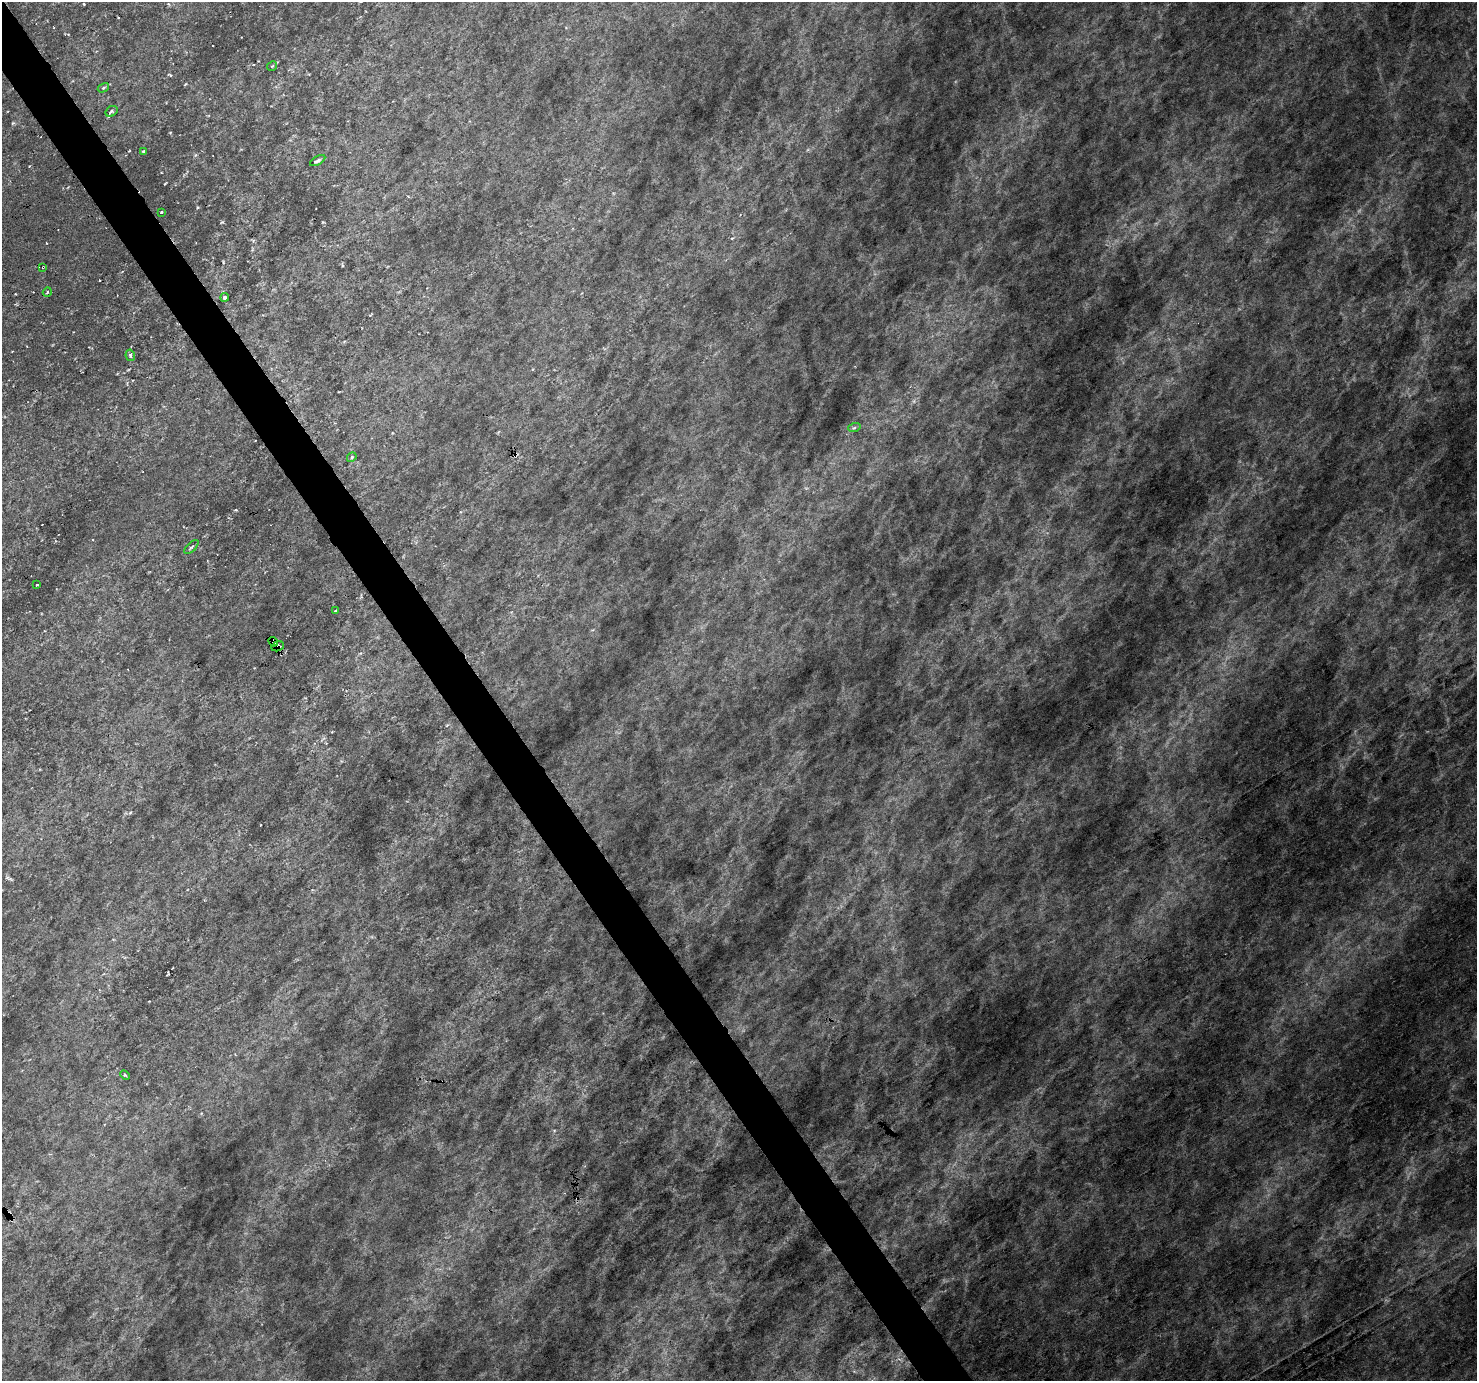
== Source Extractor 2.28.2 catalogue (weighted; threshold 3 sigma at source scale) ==
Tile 11 of 4 x 4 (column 3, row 3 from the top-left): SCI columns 2953-4427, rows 1562-2940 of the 5902 x 5817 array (HDU 1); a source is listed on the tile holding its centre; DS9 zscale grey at full resolution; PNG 1479 x 1383 px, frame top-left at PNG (2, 2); each listed source drawn as its Kron ellipse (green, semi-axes under 4 px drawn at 4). Shown black and unused: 3% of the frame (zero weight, under 3 of 6 exposures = <1% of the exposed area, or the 3 px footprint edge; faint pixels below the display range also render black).
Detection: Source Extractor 2.28.2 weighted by HDU 2 'WHT'; one run over the whole footprint, this tile lists its part. Background -0.0126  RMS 0.0081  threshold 0.0333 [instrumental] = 3 sigma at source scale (4.09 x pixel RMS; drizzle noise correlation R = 1.36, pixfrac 0.8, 0.0396/0.0396 arcsec/px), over >= 5 px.
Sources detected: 18; all 18 listed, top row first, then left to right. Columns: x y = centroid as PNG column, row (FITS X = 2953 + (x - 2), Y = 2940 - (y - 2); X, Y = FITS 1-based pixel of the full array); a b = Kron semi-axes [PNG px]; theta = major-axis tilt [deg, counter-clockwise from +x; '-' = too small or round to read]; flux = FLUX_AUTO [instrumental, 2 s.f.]
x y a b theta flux
272 66 5 3 - 0.73
103 88 6 3 31 0.82
111 111 6 5 - 1.6
143 151 3 3 - 0.73
318 161 8 3 29 1.6
161 212 3 2 - 0.69
43 267 3 2 - 0.58
47 292 5 2 - 0.72
225 297 4 3 - 1.3
130 355 6 4 -80 1.4
854 428 6 4 19 1.2
352 457 5 4 - 0.94
191 547 9 2 44 1.1
37 585 3 2 - 0.61
335 611 3 2 - 0.75
273 642 5 3 - 3.8
278 646 6 4 18 2.2
125 1075 5 3 - 0.84
Overlapping masked pixels (flux is a lower limit): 3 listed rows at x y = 43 267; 273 642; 278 646